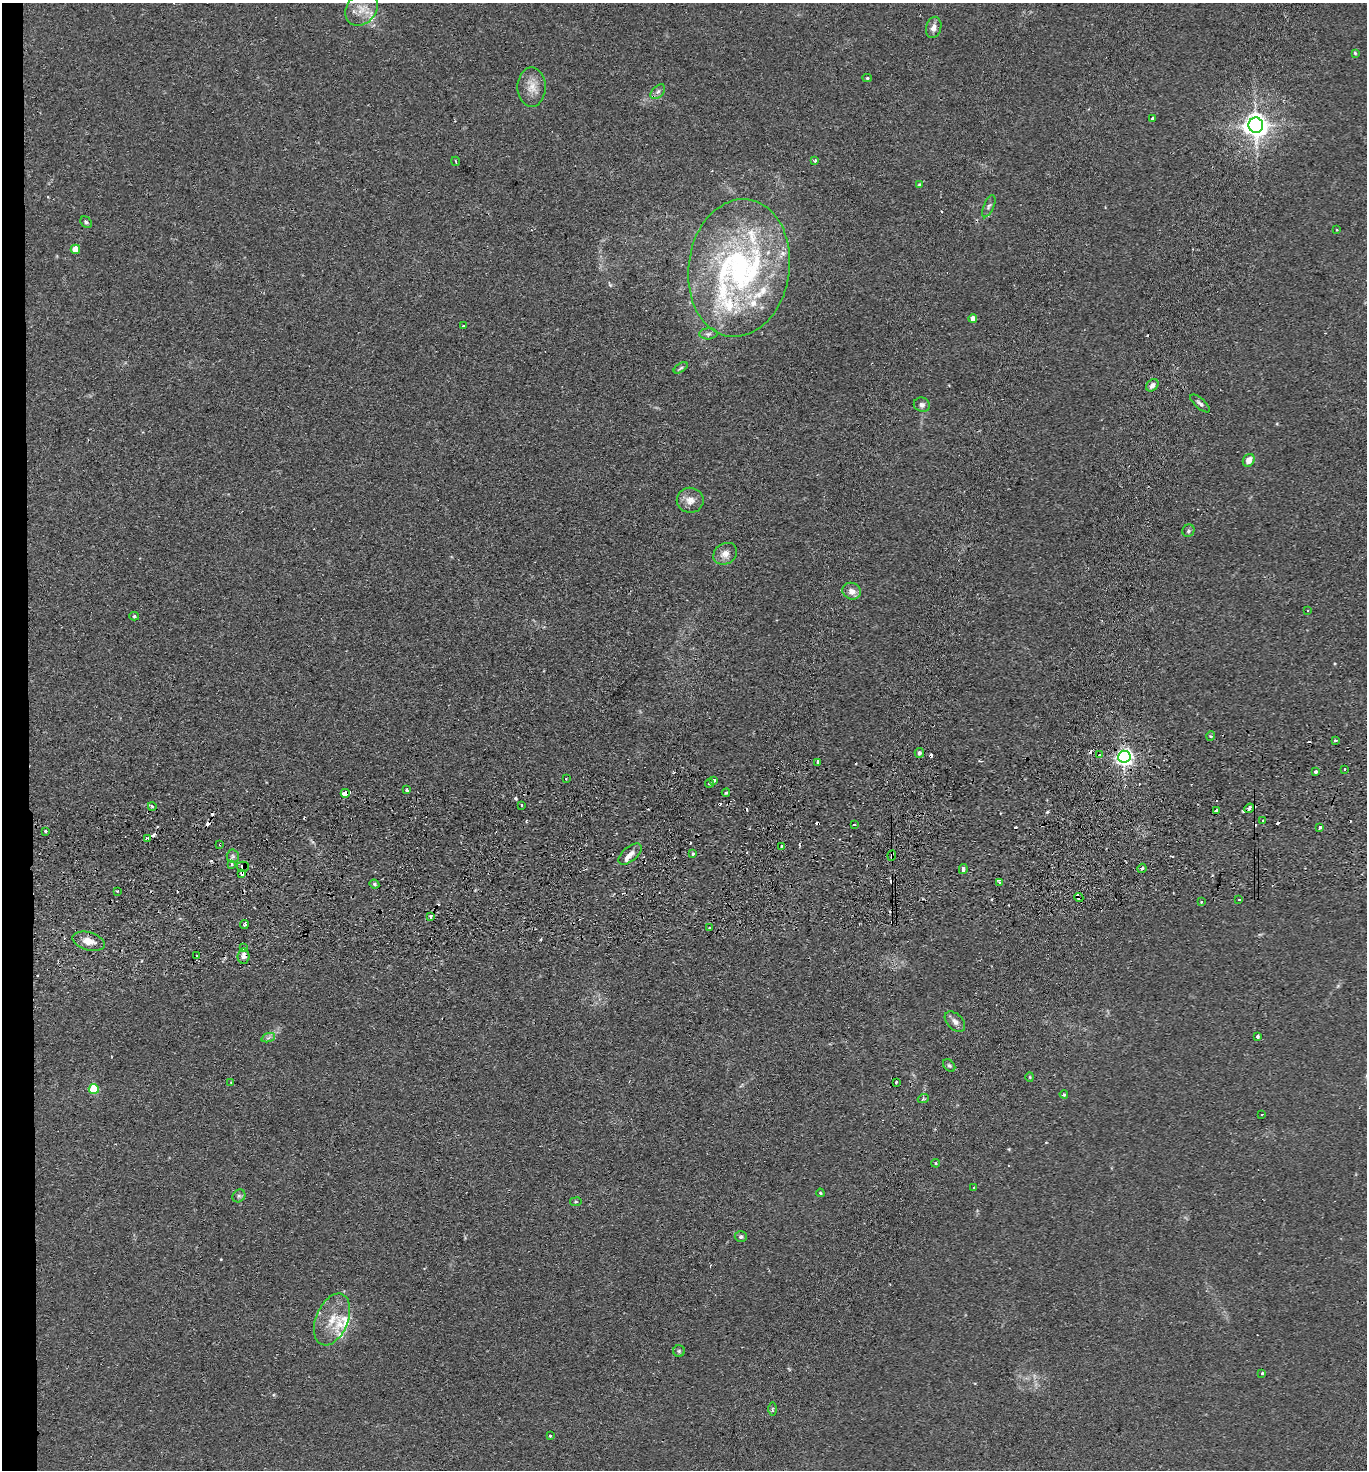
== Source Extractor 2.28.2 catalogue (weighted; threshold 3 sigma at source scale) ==
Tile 4 of 3 x 3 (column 1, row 2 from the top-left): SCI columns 125-1489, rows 1524-2991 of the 4380 x 4515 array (HDU 1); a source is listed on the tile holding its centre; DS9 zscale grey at full resolution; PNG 1369 x 1472 px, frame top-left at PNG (2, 3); each listed source drawn as its Kron ellipse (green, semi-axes under 4 px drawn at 4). Shown black and unused: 2% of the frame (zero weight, under 2 of 3 exposures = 3% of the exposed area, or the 3 px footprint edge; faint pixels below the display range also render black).
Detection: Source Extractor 2.28.2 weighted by HDU 2 'WHT'; one run over the whole footprint, this tile lists its part. Background 0.0312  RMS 0.0056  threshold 0.0254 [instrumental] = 3 sigma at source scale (4.5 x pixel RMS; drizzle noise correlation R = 1.50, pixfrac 1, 0.05/0.05 arcsec/px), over >= 5 px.
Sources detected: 140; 28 cosmic-ray / hot-pixel residue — neither listed nor drawn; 13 inside a brighter listed object's ellipse — not listed separately; the other 99 listed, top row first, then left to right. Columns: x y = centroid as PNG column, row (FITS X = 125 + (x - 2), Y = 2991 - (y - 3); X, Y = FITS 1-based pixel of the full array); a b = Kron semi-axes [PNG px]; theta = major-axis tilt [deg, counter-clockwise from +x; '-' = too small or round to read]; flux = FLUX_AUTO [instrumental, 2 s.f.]
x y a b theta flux
362 9 18 14 47 9.2
934 27 11 7 75 3.4
1355 53 4 4 - 0.6
867 78 4 4 - 0.8
532 87 20 14 -89 7.4
658 92 9 5 46 2
1152 118 3 3 - 1.8
1256 125 7 7 - 500
456 161 5 2 - 0.44
815 161 3 3 - 1.2
920 185 4 4 - 1.2
989 206 12 5 67 1.5
86 222 6 5 - 1.3
1337 230 3 3 - 0.47
75 249 5 4 - 10
739 268 69 50 82 130
973 318 4 4 - 4.4
464 326 3 3 - 0.84
708 334 9 5 3 1.5
681 368 8 4 33 1
1152 385 7 5 49 2.4
1200 403 12 5 -41 1.8
922 405 8 7 - 2
1249 460 7 5 58 4.6
690 500 13 12 - 5.3
1188 531 6 5 - 1.1
725 554 12 10 32 4.5
852 591 9 8 - 4.2
1308 611 3 3 - 1.1
134 616 5 4 - 0.88
1211 736 5 4 - 0.85
1336 740 3 3 - 2.1
919 753 5 4 - 1.6
1100 755 3 3 - 1.9
1124 757 6 6 - 230
817 762 4 3 - 6
1345 769 2 2 - 0.67
1315 772 3 3 - 3.3
566 778 3 2 - 0.53
714 780 4 3 - 1.9
710 783 4 3 - 1.3
407 790 3 3 - 1.6
345 793 4 3 - 26
726 793 4 4 - 0.96
521 805 3 2 - 0.66
152 806 4 3 - 0.66
1249 808 5 4 - 2.1
1216 810 4 3 - 2.2
1263 820 3 3 - 0.87
854 824 3 2 - 0.89
1320 827 3 3 - 2.7
46 831 3 3 - 1.6
148 839 4 4 - 2
220 844 3 2 - 0.47
781 846 3 3 - 1.1
693 853 3 3 - 1.3
630 854 14 7 40 3.9
233 856 6 6 - 1.5
892 856 5 3 - 1.8
231 864 3 3 - 2.3
243 867 6 5 - 2.7
1142 868 5 3 - 0.93
963 869 5 3 - 5.6
242 873 3 3 - 6.5
1000 883 4 3 - 2.8
374 884 5 3 - 1
117 891 3 2 - 0.54
1079 897 5 3 - 5.6
1239 900 3 2 - 0.5
1201 902 4 3 - 0.53
430 916 4 3 - 3.1
244 924 4 3 - 2.1
709 927 3 2 - 0.87
88 941 16 9 -16 6.3
243 948 4 4 - 2.5
196 956 2 2 - 0.62
243 956 7 6 - 3.1
955 1022 12 7 -45 3
1258 1037 4 3 - 3.5
268 1038 7 4 19 1.4
949 1066 7 5 -48 1
1030 1077 4 4 - 0.57
896 1082 3 3 - 2
231 1083 4 3 - 0.44
94 1089 5 5 - 24
1064 1094 4 3 - 0.69
923 1099 5 3 - 0.63
1262 1114 3 2 - 0.46
936 1163 4 3 - 0.6
973 1188 3 3 - 1.2
820 1193 4 3 - 0.67
239 1196 7 6 - 1.5
576 1202 6 3 7 0.64
741 1237 6 5 - 1.3
332 1319 27 16 68 13
679 1351 6 5 - 0.93
1262 1374 3 3 - 3
772 1409 6 4 89 0.93
550 1436 3 3 - 1.1
Overlapping masked pixels (flux is a lower limit): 8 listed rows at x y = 1124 757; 345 793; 148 839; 220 844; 892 856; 243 867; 242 873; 1079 897